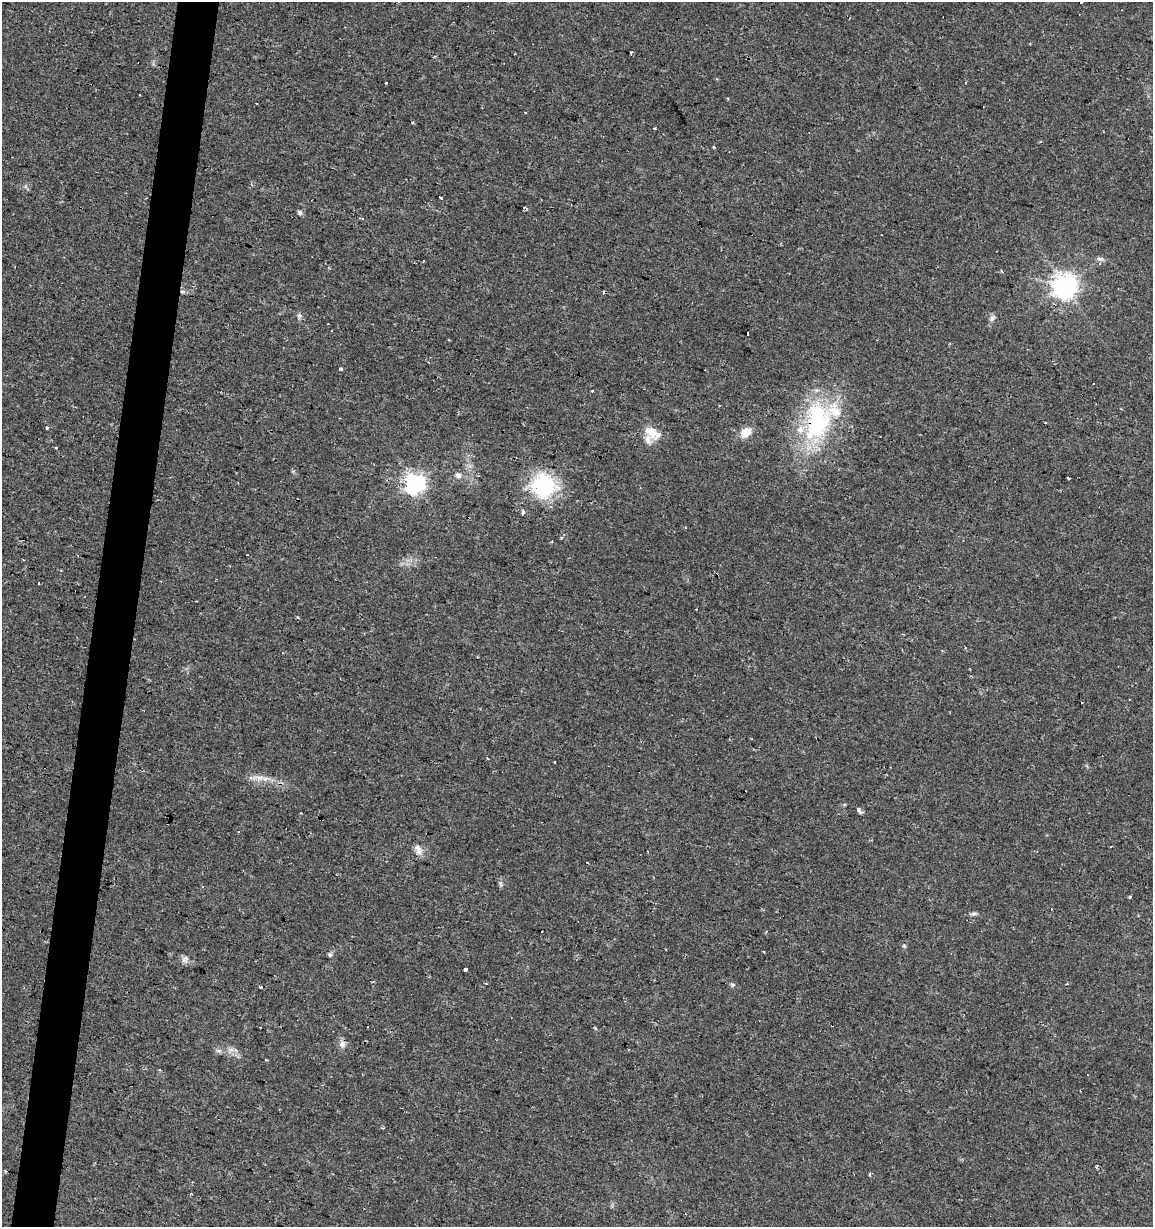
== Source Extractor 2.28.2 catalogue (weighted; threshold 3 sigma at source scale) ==
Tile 7 of 4 x 4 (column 3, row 2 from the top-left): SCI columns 2523-3673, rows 2453-3677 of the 5104 x 4901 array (HDU 1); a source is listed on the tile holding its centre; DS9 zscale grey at full resolution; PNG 1155 x 1229 px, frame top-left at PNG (2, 2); no overlay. Shown black and unused: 4% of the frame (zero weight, under 2 of 3 exposures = <1% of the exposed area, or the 3 px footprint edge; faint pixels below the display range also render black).
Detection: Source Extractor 2.28.2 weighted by HDU 2 'WHT'; one run over the whole footprint, this tile lists its part. Background 0.0295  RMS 0.0034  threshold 0.0154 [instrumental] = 3 sigma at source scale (4.5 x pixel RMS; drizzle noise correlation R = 1.50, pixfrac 1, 0.0396/0.0396 arcsec/px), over >= 5 px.
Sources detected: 77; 23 cosmic-ray / hot-pixel residue — not listed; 2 inside a brighter listed object's ellipse — not listed separately; the other 52 listed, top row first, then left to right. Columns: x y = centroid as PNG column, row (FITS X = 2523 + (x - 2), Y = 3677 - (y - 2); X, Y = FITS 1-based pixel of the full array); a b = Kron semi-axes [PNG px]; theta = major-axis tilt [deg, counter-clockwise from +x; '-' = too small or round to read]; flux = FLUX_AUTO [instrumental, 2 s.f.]
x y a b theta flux
1081 2 3 2 - 0.38
385 82 3 3 - 2.2
525 112 3 2 - 0.53
654 129 3 3 - 0.54
440 197 3 3 - 1.7
300 212 7 6 - 0.76
1100 259 10 5 -7 0.94
1001 271 4 3 - 0.42
1065 286 8 8 - 300
183 292 7 4 0 0.73
299 316 7 6 - 0.78
992 318 9 6 38 1.1
747 333 3 3 - 4.4
341 369 4 3 - 1.3
817 421 56 34 80 42
47 428 3 3 - 3.2
746 432 12 9 41 4.3
652 433 25 12 -36 5.5
56 447 3 2 - 0.57
458 475 9 8 - 1.6
1069 479 3 2 - 0.57
415 483 7 7 - 170
543 486 33 31 -22 22
523 512 3 3 - 8
38 583 3 3 - 1.1
298 618 3 3 - 0.56
487 759 3 3 - 1
258 778 21 7 -3 3
859 810 5 4 - 1.6
1111 846 3 2 - 0.25
417 848 12 9 -64 2
648 851 3 2 - 0.33
587 862 2 2 - 0.42
1130 896 3 3 - 0.66
973 914 6 5 - 0.74
542 932 3 3 - 1.4
904 946 5 4 - 0.42
330 955 7 5 -74 0.69
185 959 10 8 79 1.3
465 969 4 3 - 1.5
486 983 3 3 - 0.34
732 985 6 5 - 0.63
261 987 3 3 - 0.5
342 1044 9 8 - 1.6
231 1049 7 5 0 1.1
219 1050 9 4 -9 0.86
159 1069 3 3 - 0.4
382 1128 5 3 - 0.39
1097 1167 3 3 - 0.58
5 1171 3 3 - 1.3
870 1174 3 3 - 1.1
190 1194 4 3 - 0.27
Overlapping masked pixels (flux is a lower limit): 1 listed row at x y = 817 421
Isophote crosses this tile's border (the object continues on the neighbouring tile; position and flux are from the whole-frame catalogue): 1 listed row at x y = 1081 2
Unlisted compact peaks at least as high as the median listed source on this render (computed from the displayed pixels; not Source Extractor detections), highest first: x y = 714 147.